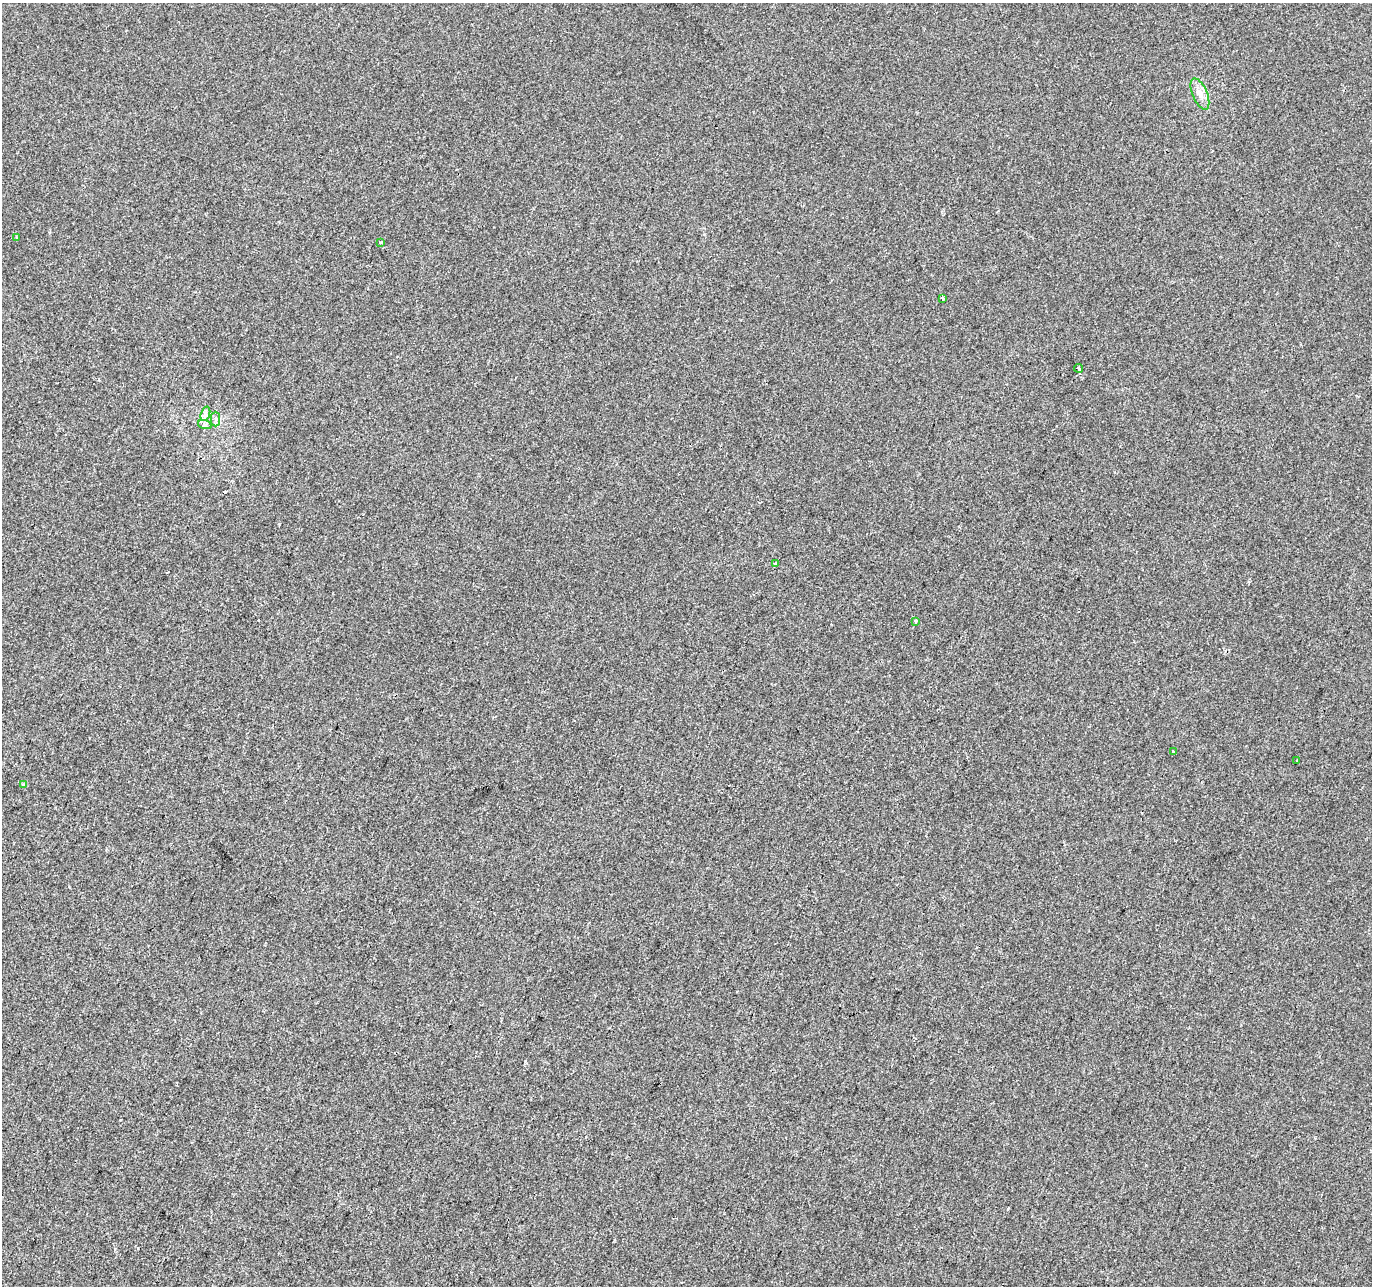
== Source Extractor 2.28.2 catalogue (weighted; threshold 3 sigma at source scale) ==
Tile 7 of 4 x 4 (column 3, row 2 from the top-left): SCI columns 2747-4116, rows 2848-4131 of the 5486 x 5628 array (HDU 1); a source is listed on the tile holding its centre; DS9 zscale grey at full resolution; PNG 1374 x 1288 px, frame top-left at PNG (2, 3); each listed source drawn as its Kron ellipse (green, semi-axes under 4 px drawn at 4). Shown black and unused: <1% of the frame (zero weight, under 2 of 3 exposures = <1% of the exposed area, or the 3 px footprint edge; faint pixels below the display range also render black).
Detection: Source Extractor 2.28.2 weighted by HDU 2 'WHT'; one run over the whole footprint, this tile lists its part. Background 0.00144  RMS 0.0047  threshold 0.0211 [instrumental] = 3 sigma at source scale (4.5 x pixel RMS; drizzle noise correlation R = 1.50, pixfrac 1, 0.0396/0.0396 arcsec/px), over >= 5 px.
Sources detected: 14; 1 cosmic-ray / hot-pixel residue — neither listed nor drawn; the other 13 listed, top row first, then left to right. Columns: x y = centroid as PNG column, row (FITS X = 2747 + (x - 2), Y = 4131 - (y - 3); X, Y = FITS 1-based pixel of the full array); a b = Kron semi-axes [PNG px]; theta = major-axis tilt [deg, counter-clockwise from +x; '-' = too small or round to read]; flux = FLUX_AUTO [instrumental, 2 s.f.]
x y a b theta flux
1200 94 16 7 -67 3.6
16 237 3 2 - 0.46
381 242 3 3 - 0.73
943 298 3 2 - 0.67
1079 368 4 3 - 2
205 414 7 4 72 1.3
216 419 7 4 90 1
205 425 7 4 -19 0.94
775 564 4 3 - 0.72
916 621 3 3 - 1
1173 751 3 3 - 1.7
1297 761 3 3 - 0.82
23 784 3 3 - 1.9
Unlisted compact peaks at least as high as the median listed source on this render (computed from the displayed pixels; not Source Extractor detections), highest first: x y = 525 1061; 138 1248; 279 524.